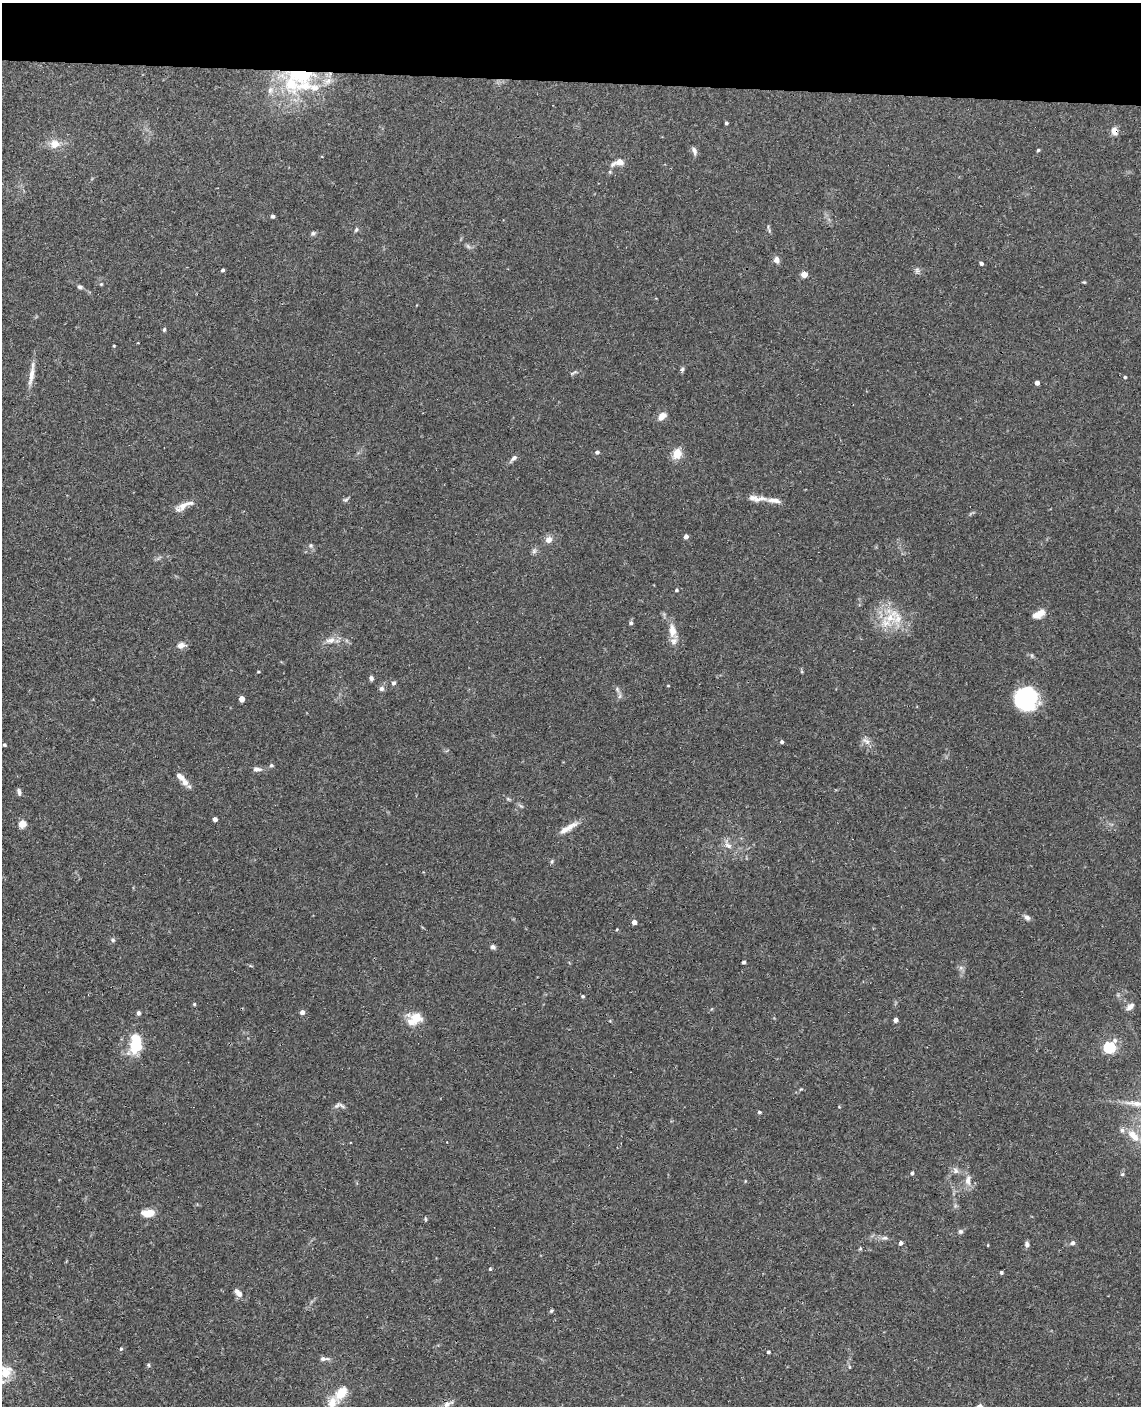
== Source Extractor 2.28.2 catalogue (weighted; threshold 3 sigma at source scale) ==
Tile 3 of 4 x 3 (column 3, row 1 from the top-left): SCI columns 2290-3428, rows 2972-4375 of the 4579 x 4650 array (HDU 1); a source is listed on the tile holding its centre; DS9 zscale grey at full resolution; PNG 1143 x 1408 px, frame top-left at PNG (2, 3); no overlay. Shown black and unused: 6% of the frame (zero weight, under 3 of 4 exposures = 6% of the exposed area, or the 3 px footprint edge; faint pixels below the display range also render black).
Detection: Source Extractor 2.28.2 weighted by HDU 2 'WHT'; one run over the whole footprint, this tile lists its part. Background 0.062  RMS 0.0055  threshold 0.0245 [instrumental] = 3 sigma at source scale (4.5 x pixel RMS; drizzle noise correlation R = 1.50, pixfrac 1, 0.05/0.05 arcsec/px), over >= 5 px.
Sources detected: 118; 1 inside a brighter object's white glare — not listed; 10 inside a brighter listed object's ellipse — not listed separately; the other 107 listed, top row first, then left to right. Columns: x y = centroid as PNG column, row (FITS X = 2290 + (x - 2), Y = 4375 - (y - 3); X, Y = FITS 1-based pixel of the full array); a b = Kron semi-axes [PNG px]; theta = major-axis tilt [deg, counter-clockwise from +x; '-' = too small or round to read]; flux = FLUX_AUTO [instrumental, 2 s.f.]
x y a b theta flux
300 75 46 19 -6 32
270 90 11 7 63 2.8
726 123 3 3 - 0.98
1114 131 9 7 -76 3.6
55 144 13 11 8 5.6
1038 150 3 3 - 0.77
694 151 11 6 -69 1.9
619 162 7 4 16 12
273 216 4 4 - 1.1
356 230 6 5 - 0.92
313 233 7 5 44 1
468 246 8 4 -53 1
776 260 9 7 -79 2.2
981 263 4 4 - 1.3
222 270 3 3 - 1.2
917 271 8 6 -75 1.4
804 274 4 4 - 8.7
101 284 5 4 - 0.55
80 287 6 5 - 1.3
164 330 5 4 - 0.79
114 346 3 3 - 0.59
682 369 6 5 - 1.1
572 373 6 4 18 0.79
31 375 30 6 80 5.5
1125 377 4 3 - 0.75
1037 383 4 4 - 3.2
662 416 11 7 46 3.8
597 452 5 4 - 1.4
677 454 13 10 70 6.5
513 458 8 5 41 2
756 498 32 8 -6 5.9
346 500 8 6 25 1.1
183 506 16 9 39 4.5
686 537 4 4 - 2.5
549 540 8 7 - 3.4
311 546 6 5 - 0.96
534 551 7 6 - 1.3
676 590 4 4 - 0.85
1039 614 14 7 28 5.4
891 617 28 15 40 15
631 623 5 4 - 1.2
672 630 18 9 -86 6
330 640 15 8 21 4.1
181 645 12 7 13 3
258 672 4 3 - 0.52
371 678 6 5 - 1.4
394 683 5 5 - 1.3
668 686 4 3 - 0.38
381 688 6 6 - 1.7
617 689 8 5 -60 1.4
1026 698 21 20 - 48
242 699 4 4 - 5.6
866 741 14 6 -34 2.5
782 742 4 4 - 1.1
4 745 4 3 - 0.96
271 765 5 5 - 0.78
256 769 9 6 -2 2.3
180 776 18 7 -41 3.9
19 792 9 4 -79 1.4
215 819 4 4 - 2.4
22 824 5 4 - 15
568 828 27 6 30 5.3
728 845 12 6 -31 2.8
552 861 6 5 - 0.82
1027 917 9 6 -39 1.9
634 922 4 4 - 4.2
617 929 4 3 - 0.55
113 940 6 5 - 1
493 947 7 5 -39 1.4
743 962 3 3 - 1.2
961 968 6 6 - 1.4
583 996 4 4 - 0.76
194 1004 4 4 - 0.67
1130 1007 12 7 37 2.5
302 1012 4 4 - 2.9
138 1013 5 5 - 1.2
415 1019 20 14 16 9.4
895 1020 4 4 - 3.2
136 1040 11 8 -65 15
1109 1047 6 5 - 60
337 1106 11 6 35 1.8
759 1112 4 4 - 0.86
1133 1135 17 9 -48 8.2
955 1171 8 7 - 2.1
912 1173 4 3 - 1.1
1122 1174 5 5 - 0.72
968 1180 15 8 -90 4.1
148 1213 12 7 3 8.7
425 1219 6 4 -88 0.61
960 1231 6 6 - 1.1
884 1238 9 6 2 1.7
901 1243 5 4 - 1.4
1072 1243 6 6 - 1.2
1027 1244 7 5 -76 1.4
988 1245 4 2 - 0.38
860 1249 6 3 18 0.55
490 1269 5 4 - 0.54
1001 1272 3 3 - 1.1
238 1293 12 7 -48 3.1
551 1311 6 4 41 0.72
121 1349 4 4 - 0.85
768 1352 4 4 - 0.92
324 1359 14 5 1 1.9
148 1365 6 4 -89 0.7
5 1372 19 17 60 11
341 1393 16 10 53 11
447 1404 13 7 23 2.9
Overlapping masked pixels (flux is a lower limit): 2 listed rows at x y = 300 75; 1114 131
Isophote crosses this tile's border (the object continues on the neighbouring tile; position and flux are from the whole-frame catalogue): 1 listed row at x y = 5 1372